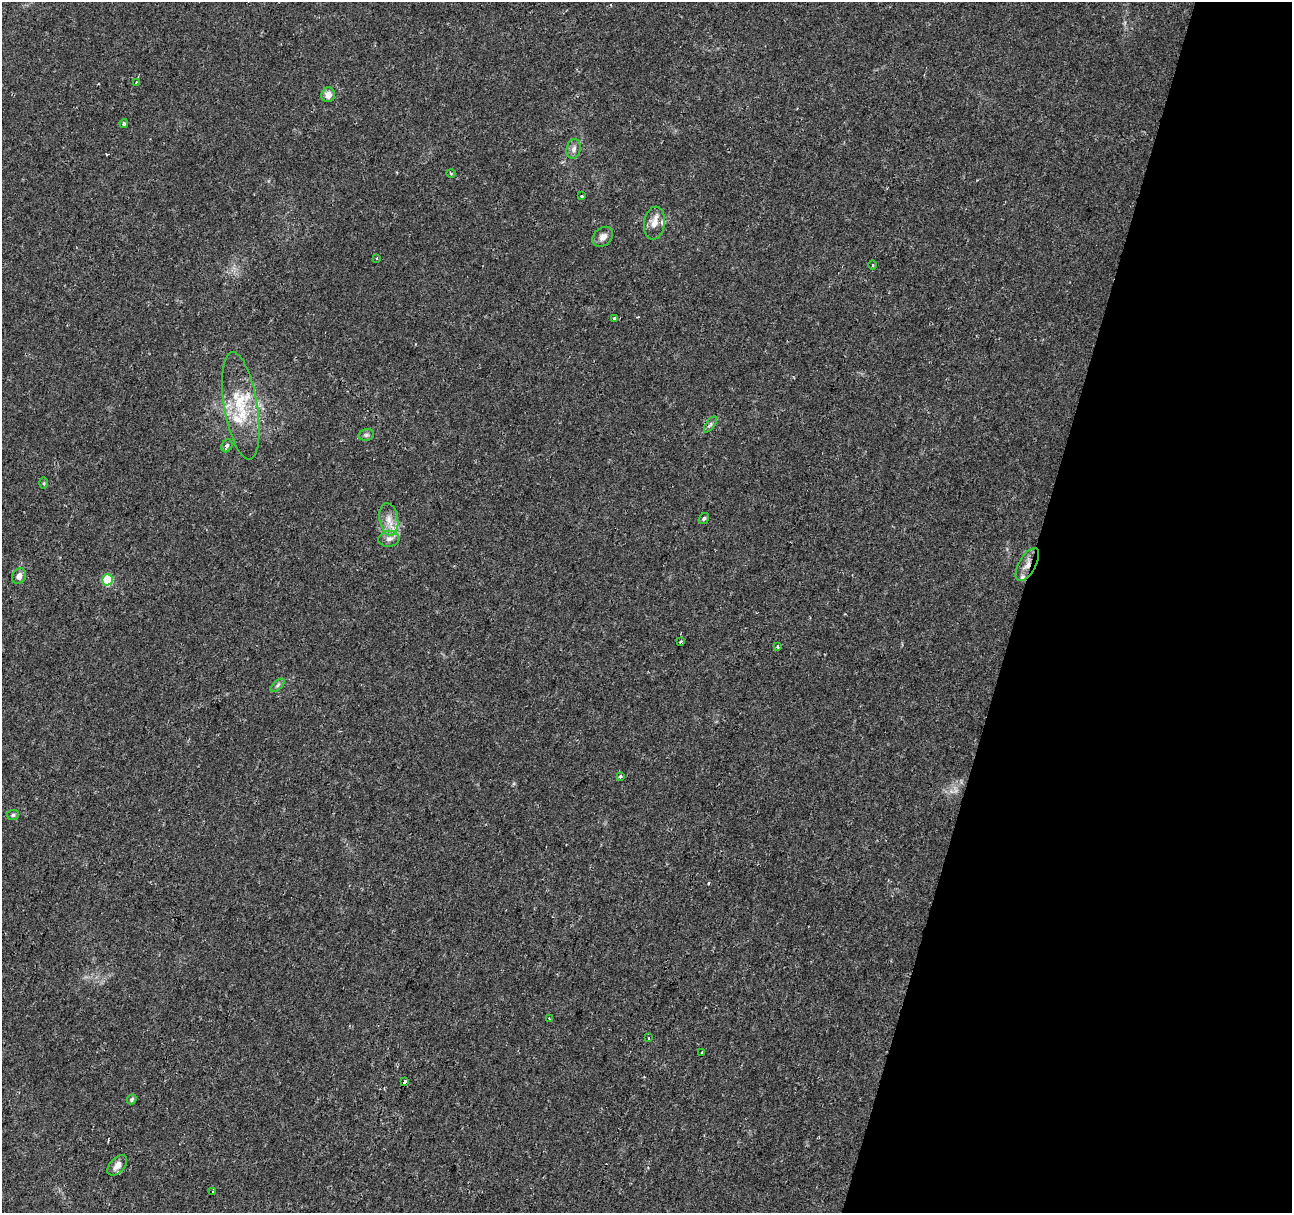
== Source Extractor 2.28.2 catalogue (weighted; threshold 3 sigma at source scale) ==
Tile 8 of 4 x 4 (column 4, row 2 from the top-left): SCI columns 3876-5165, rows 2706-3916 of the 5165 x 5346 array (HDU 1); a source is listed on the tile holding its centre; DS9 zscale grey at full resolution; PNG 1294 x 1215 px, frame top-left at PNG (2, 2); each listed source drawn as its Kron ellipse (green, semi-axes under 4 px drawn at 4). Shown black and unused: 21% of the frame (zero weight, under 2 of 3 exposures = <1% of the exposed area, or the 3 px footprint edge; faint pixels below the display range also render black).
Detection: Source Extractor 2.28.2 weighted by HDU 2 'WHT'; one run over the whole footprint, this tile lists its part. Background 0.0365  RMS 0.0038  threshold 0.017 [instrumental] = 3 sigma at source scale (4.5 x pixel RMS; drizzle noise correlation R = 1.50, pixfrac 1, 0.0396/0.0396 arcsec/px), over >= 5 px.
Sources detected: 40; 1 cosmic-ray / hot-pixel residue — neither listed nor drawn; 5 inside a brighter listed object's ellipse — not listed separately; the other 34 listed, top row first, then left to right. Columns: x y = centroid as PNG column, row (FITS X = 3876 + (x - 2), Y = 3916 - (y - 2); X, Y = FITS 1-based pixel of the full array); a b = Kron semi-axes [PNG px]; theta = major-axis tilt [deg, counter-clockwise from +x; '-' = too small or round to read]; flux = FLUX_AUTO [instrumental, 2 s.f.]
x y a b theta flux
136 82 2 2 - 0.28
328 95 7 7 - 3.1
124 124 4 4 - 0.67
574 149 10 7 77 1.7
451 173 4 3 - 0.36
582 196 3 3 - 0.9
654 223 16 10 82 4
603 237 11 8 42 2.4
377 258 3 2 - 0.43
873 265 5 3 - 0.43
614 318 3 3 - 1.4
241 406 54 16 -80 18
710 425 9 4 54 0.84
366 435 8 6 14 0.93
227 446 7 5 61 0.9
44 483 6 4 90 0.44
704 518 6 4 56 0.66
389 519 16 9 -80 4.3
389 539 10 8 6 2
1027 565 18 8 60 3.3
19 576 8 6 57 2.2
107 580 6 5 - 21
680 642 3 3 - 1.4
777 647 3 3 - 0.7
278 685 8 4 42 0.73
620 776 4 3 - 0.65
13 815 6 5 - 0.66
549 1019 3 2 - 0.5
649 1038 3 3 - 1.6
701 1053 3 3 - 1
404 1082 3 3 - 28
132 1099 5 4 - 0.77
117 1165 12 7 47 2.6
212 1191 3 2 - 0.5
Overlapping masked pixels (flux is a lower limit): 1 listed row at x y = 1027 565